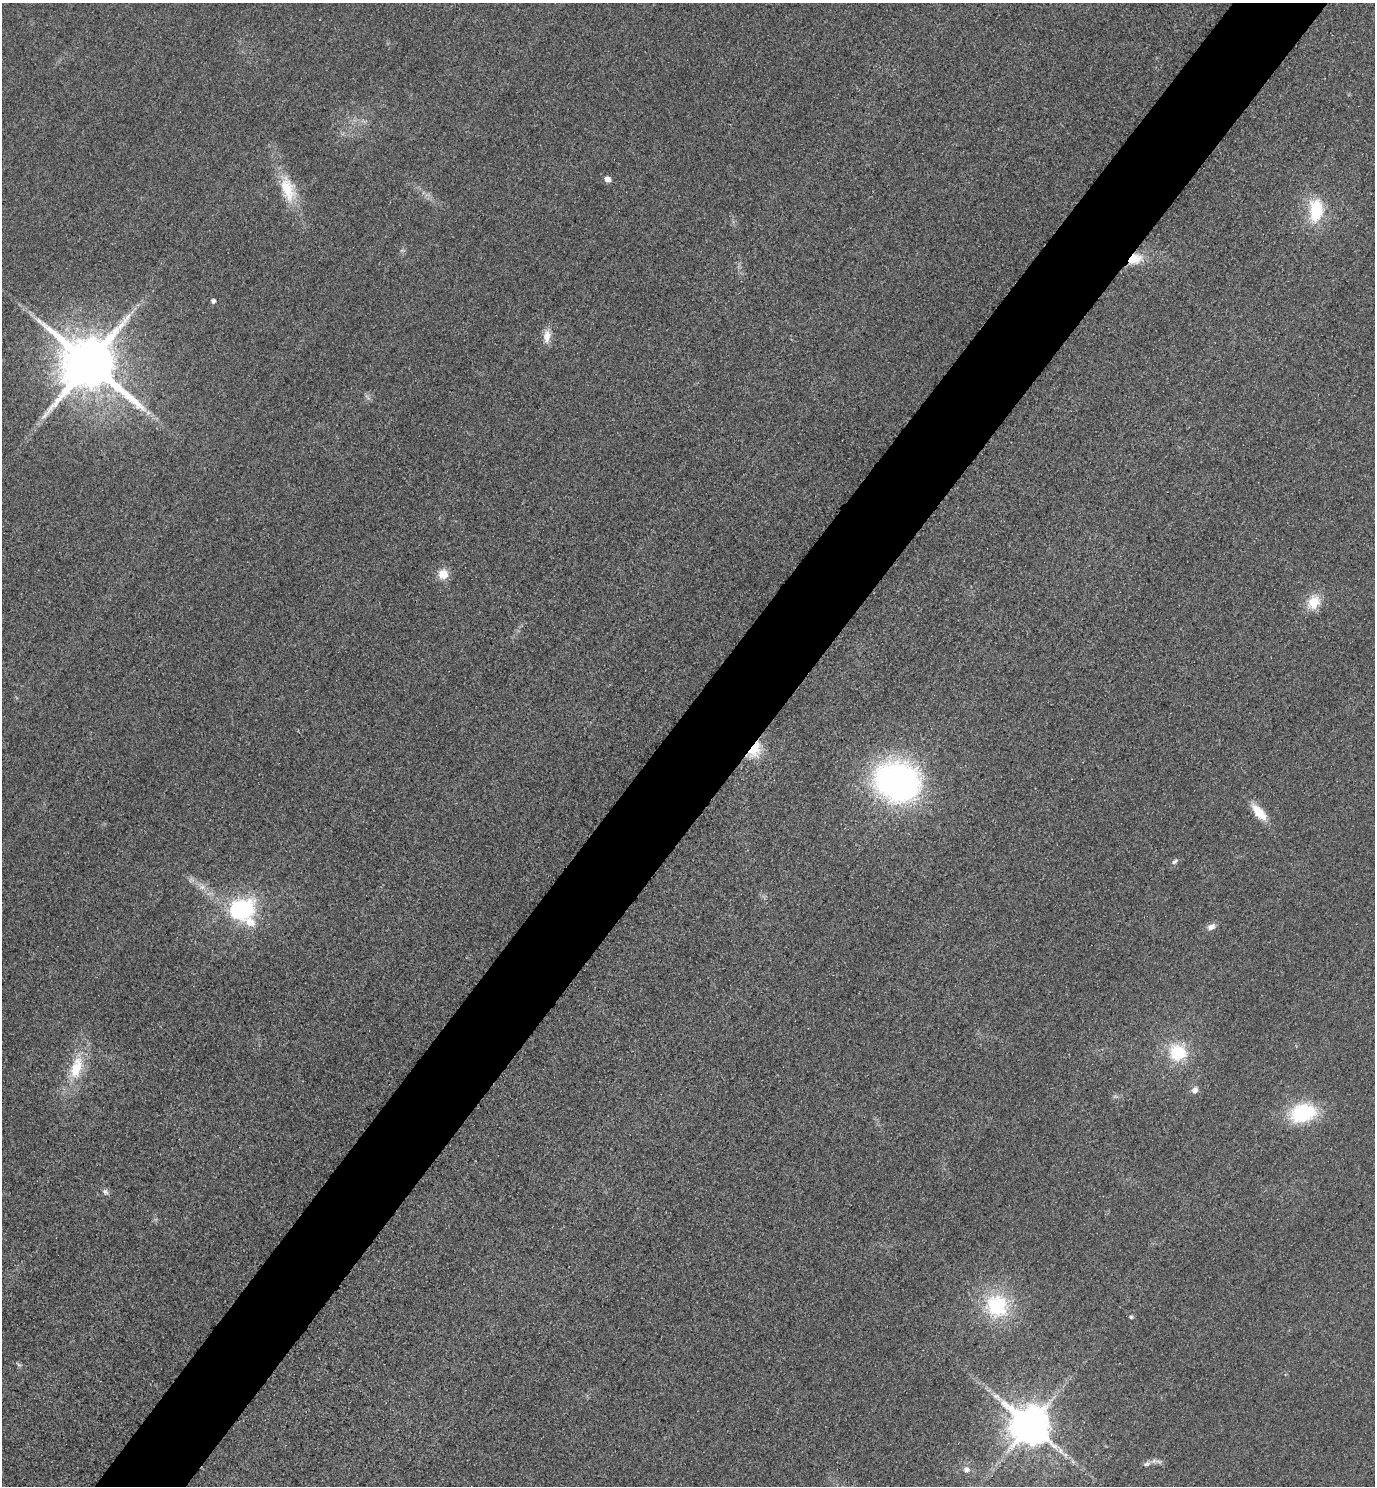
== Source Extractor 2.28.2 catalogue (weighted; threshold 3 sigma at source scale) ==
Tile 10 of 4 x 4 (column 2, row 3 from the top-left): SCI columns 1697-3069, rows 1514-2997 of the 5996 x 5993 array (HDU 1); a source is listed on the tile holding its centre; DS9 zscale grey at full resolution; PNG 1377 x 1488 px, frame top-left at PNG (2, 3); no overlay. Shown black and unused: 7% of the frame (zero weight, under 3 of 4 exposures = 3% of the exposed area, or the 3 px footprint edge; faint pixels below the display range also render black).
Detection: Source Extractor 2.28.2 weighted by HDU 2 'WHT'; one run over the whole footprint, this tile lists its part. Background 0.0504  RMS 0.017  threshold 0.0749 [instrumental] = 3 sigma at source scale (4.5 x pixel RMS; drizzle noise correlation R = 1.50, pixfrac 1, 0.05/0.05 arcsec/px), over >= 5 px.
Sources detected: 33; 1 too faint to see at this stretch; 1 inside a brighter object's white glare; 1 long thin detection or spike segment (spike, bleed or trail) — not listed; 1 inside a brighter listed object's ellipse — not listed separately; the other 29 listed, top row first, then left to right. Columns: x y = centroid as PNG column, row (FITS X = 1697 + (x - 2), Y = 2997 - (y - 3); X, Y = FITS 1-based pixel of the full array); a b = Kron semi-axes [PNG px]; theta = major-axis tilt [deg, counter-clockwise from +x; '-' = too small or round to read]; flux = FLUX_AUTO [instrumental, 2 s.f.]
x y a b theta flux
607 179 5 5 - 13
288 189 38 18 -72 63
1316 210 30 18 87 76
1134 259 17 11 15 37
213 301 5 4 - 5.4
547 336 18 9 84 18
89 363 16 15 - 15000
148 413 8 6 68 5.3
443 574 9 9 - 28
1314 602 18 14 54 36
755 750 23 14 66 40
895 782 43 37 -57 500
1259 812 24 10 -48 34
1175 861 9 5 36 4.7
202 887 11 7 9 8.5
241 909 23 18 16 200
1211 927 11 8 27 9.4
1178 1052 21 20 - 71
76 1068 36 17 71 67
1195 1090 9 8 - 8.3
1303 1113 28 19 16 120
105 1192 10 7 -55 5.4
997 1306 28 25 -45 130
1131 1317 5 4 - 3.4
19 1365 6 5 - 3
1030 1426 11 11 - 6200
1159 1462 10 6 -10 6.2
1147 1464 12 7 17 7.1
966 1470 8 8 - 8.8
Overlapping masked pixels (flux is a lower limit): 2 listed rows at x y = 1134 259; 755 750